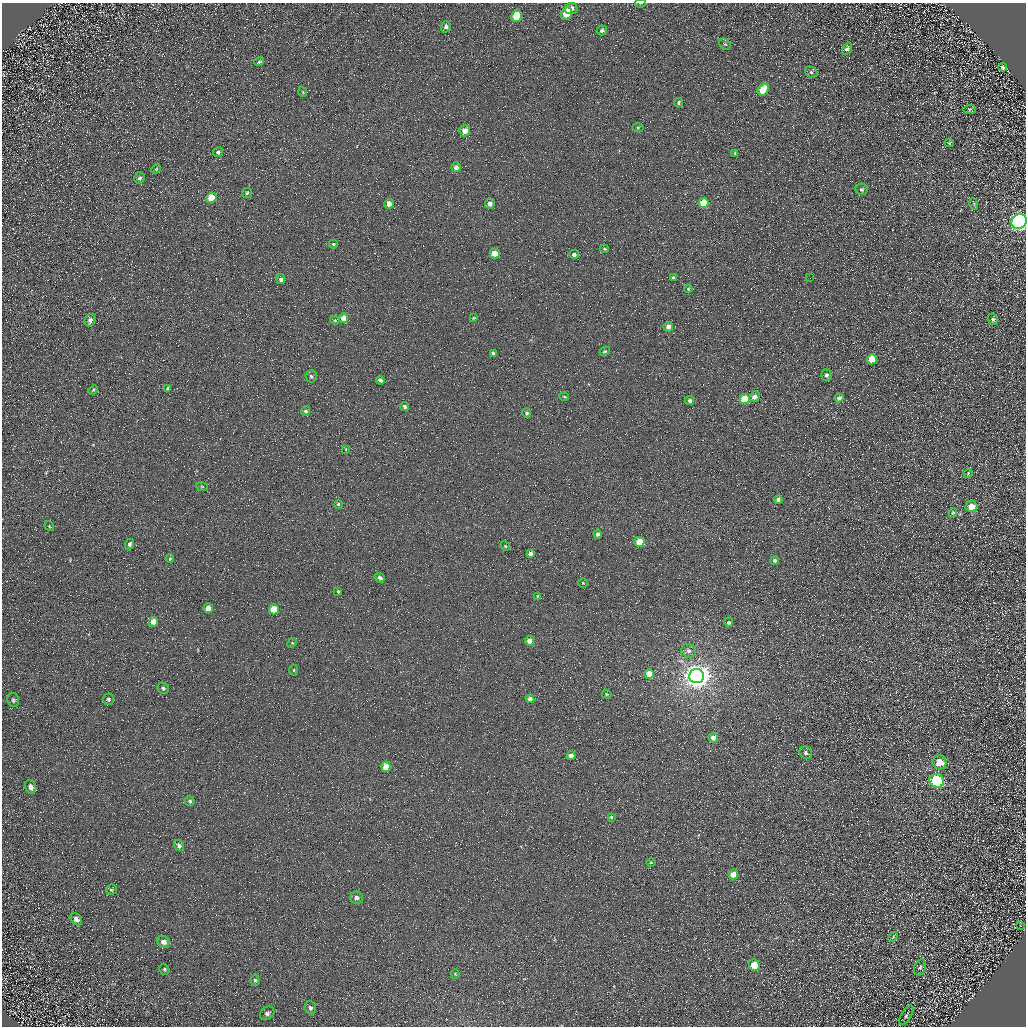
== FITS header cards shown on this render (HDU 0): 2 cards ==
NAXIS1  =                 1024 / Required FITS header
NAXIS2  =                 1024 / Required FITS header

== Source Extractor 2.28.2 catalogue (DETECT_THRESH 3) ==
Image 1024 x 1024 px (HDU 0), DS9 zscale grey, 1 PNG px = 1 image px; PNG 1028 x 1028 px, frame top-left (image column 1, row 1024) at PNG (2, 3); each listed source drawn as its Kron ellipse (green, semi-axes under 4 px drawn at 4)
Background 4.92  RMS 8.6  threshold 25.7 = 3 sigma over >= 5 px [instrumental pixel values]
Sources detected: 121; all 121 listed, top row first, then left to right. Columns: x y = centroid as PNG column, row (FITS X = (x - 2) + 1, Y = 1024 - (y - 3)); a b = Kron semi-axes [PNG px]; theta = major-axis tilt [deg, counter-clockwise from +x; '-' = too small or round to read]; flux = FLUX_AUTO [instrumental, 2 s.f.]
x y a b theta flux
640 3 5 3 - 700
571 9 6 5 - 3000
566 14 6 5 - 14000
517 16 6 5 - 18000
446 27 6 4 71 1900
602 30 5 5 - 1600
725 44 6 5 - 790
847 49 6 4 55 1500
259 62 5 3 - 840
1003 67 4 4 - 1000
811 72 6 5 - 1100
763 90 6 5 - 15000
303 92 5 3 - 460
679 102 4 4 - 940
970 109 6 3 2 600
638 127 5 3 - 650
465 131 6 5 - 5000
949 143 5 4 - 700
218 152 5 4 - 1300
735 153 4 3 - 880
456 167 5 5 - 2700
156 169 5 3 - 560
140 178 5 5 - 1300
861 189 6 5 - 1300
247 193 5 5 - 910
211 198 5 5 - 12000
704 203 5 5 - 16000
389 204 5 4 - 4200
490 204 5 5 - 2900
974 204 6 3 -73 640
1019 221 8 7 - 340000
333 244 4 4 - 700
604 249 4 3 - 710
495 253 5 4 - 11000
574 254 4 4 - 1600
673 278 4 3 - 1100
810 278 2 2 - 270
281 279 5 4 - 1500
688 289 4 4 - 610
344 318 5 4 - 7300
474 318 4 3 - 480
993 319 6 5 - 1100
90 320 6 5 - 2300
335 320 5 4 - 740
668 327 5 5 - 3300
605 351 5 4 - 850
493 353 4 3 - 1400
872 359 5 5 - 12000
826 375 6 5 - 1400
311 376 6 5 - 1200
380 380 4 3 - 1400
168 389 3 3 - 980
93 390 5 3 - 690
564 396 5 3 - 470
754 397 5 5 - 3400
839 398 4 4 - 2000
745 399 5 5 - 22000
690 400 4 4 - 1300
405 406 5 4 - 1400
305 411 5 4 - 1300
527 413 5 4 - 1100
346 449 4 2 - 420
968 473 5 4 - 670
202 487 6 3 -19 600
778 500 4 4 - 1800
338 504 4 4 - 790
971 506 6 5 - 7400
953 513 5 4 - 650
49 526 5 4 - 690
598 534 4 4 - 2100
639 542 5 5 - 18000
130 544 5 4 - 1500
505 546 5 4 - 640
530 554 4 4 - 2700
170 559 4 3 - 660
775 561 4 4 - 1600
380 578 5 4 - 2200
583 583 4 4 - 670
338 591 3 2 - 600
538 596 4 3 - 500
208 608 5 4 - 4800
274 609 5 5 - 14000
154 622 5 4 - 6500
729 622 4 4 - 1500
529 641 5 4 - 5400
292 643 5 4 - 600
688 651 7 6 - 2500
294 670 5 3 - 620
649 674 5 4 - 10000
696 676 7 7 - 800000
163 688 6 5 - 1300
607 694 5 4 - 660
108 699 6 5 - 1300
530 699 4 4 - 3600
13 700 7 5 -77 1400
713 738 5 5 - 3500
806 753 7 5 -47 1800
571 756 4 4 - 4600
940 762 7 7 - 8800
386 767 5 4 - 12000
937 781 7 6 - 72000
31 787 7 5 -69 2900
190 801 5 5 - 990
611 817 4 3 - 800
179 845 6 4 -55 1800
651 863 5 3 - 560
733 874 5 4 - 7000
111 890 5 5 - 870
356 898 6 6 - 2300
76 919 6 5 - 2500
1021 926 2 2 - 430
893 937 6 3 46 660
163 942 6 5 - 3000
754 965 6 5 - 12000
920 967 8 5 70 1400
164 969 5 5 - 900
455 974 4 4 - 540
255 980 6 4 -85 920
310 1008 6 5 - 1600
267 1013 8 6 39 1700
906 1015 11 5 60 1300
At the frame edge (FLAGS 8, measured only in part): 2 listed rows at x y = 640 3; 1019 221